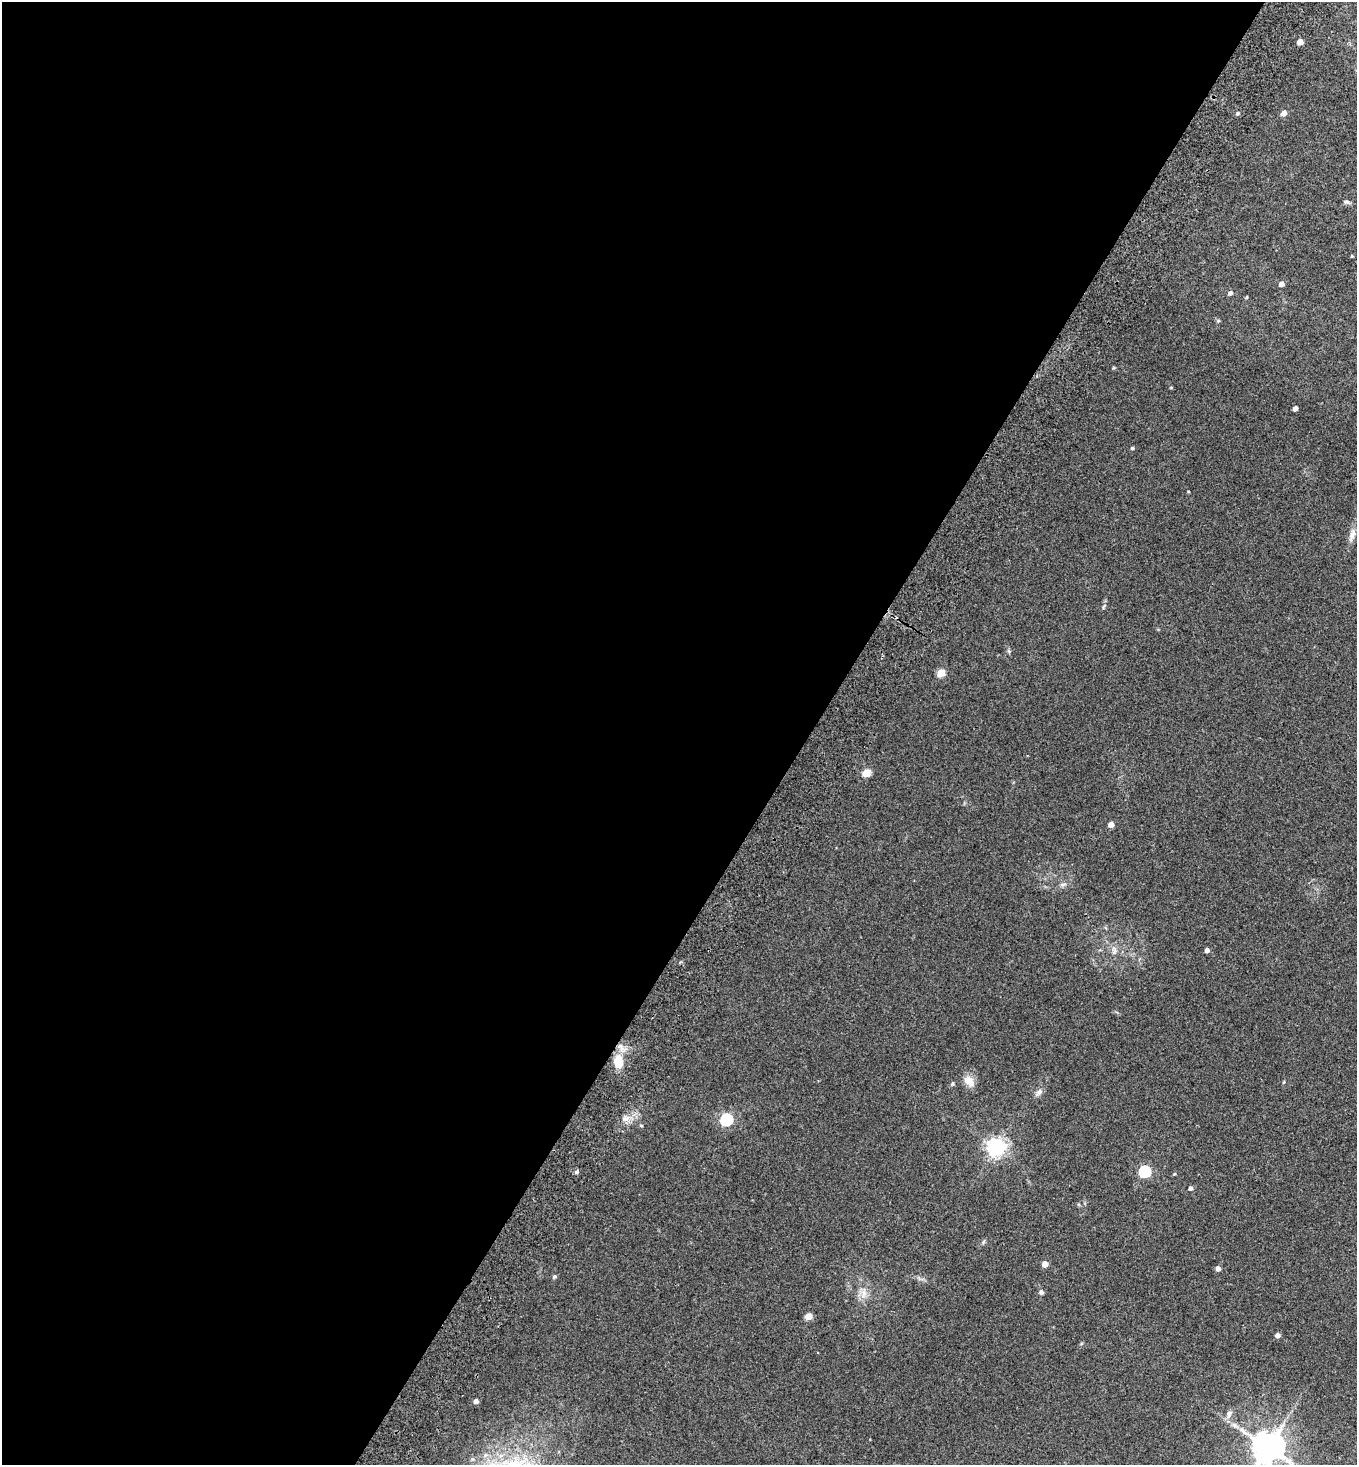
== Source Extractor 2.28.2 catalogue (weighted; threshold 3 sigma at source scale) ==
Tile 5 of 4 x 4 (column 1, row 2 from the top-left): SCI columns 202-1556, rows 2962-4424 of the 5962 x 5923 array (HDU 1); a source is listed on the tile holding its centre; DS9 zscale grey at full resolution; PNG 1359 x 1467 px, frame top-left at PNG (2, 2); no overlay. Shown black and unused: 60% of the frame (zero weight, under 2 of 3 exposures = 3% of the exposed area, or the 3 px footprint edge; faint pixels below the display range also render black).
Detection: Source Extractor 2.28.2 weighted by HDU 2 'WHT'; one run over the whole footprint, this tile lists its part. Background 0.0747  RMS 0.0096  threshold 0.0432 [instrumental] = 3 sigma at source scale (4.5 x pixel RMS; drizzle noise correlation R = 1.50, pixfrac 1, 0.05/0.05 arcsec/px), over >= 5 px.
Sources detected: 43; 1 cosmic-ray / hot-pixel residue — not listed; the other 42 listed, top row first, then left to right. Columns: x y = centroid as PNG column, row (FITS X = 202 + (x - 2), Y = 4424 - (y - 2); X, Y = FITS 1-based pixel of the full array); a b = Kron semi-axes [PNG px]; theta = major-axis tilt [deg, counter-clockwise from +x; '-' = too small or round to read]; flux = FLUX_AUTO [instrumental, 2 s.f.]
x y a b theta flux
1300 42 5 4 - 9.1
1237 113 5 4 - 1.8
1284 113 5 4 - 6.5
1346 202 8 5 -10 2
1352 256 3 3 - 0.8
1281 284 4 4 - 5.3
1230 293 5 4 - 2.7
1247 297 5 3 - 0.76
1171 388 5 3 - 0.73
1295 408 4 4 - 3.9
1132 448 4 3 - 1.4
1352 535 17 7 72 6
941 673 5 5 - 22
866 773 5 5 - 25
1111 825 4 4 - 8.3
1063 884 9 4 13 2
1207 950 4 4 - 4
1114 951 11 4 90 3
618 1061 16 11 86 16
969 1081 15 10 -52 9.3
1284 1082 5 3 - 0.83
952 1084 6 4 72 1.3
1039 1092 10 7 63 3.5
625 1118 8 6 7 3.8
726 1119 6 5 - 110
641 1126 5 3 - 0.79
996 1147 6 6 - 410
1144 1171 6 5 - 92
576 1172 5 4 - 2.1
1190 1188 5 4 - 2.7
983 1242 6 4 47 1.4
1045 1264 4 4 - 9.3
1218 1268 4 4 - 4.7
555 1276 5 5 - 1.5
1041 1292 7 5 -63 2
864 1293 11 6 77 5.1
808 1316 5 4 - 14
1277 1335 4 4 - 5
476 1401 4 4 - 4.6
1229 1414 12 6 67 3.9
1234 1425 8 5 -45 2.7
1268 1447 9 9 - 1800
Isophote crosses this tile's border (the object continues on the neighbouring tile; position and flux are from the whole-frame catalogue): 1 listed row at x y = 1268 1447